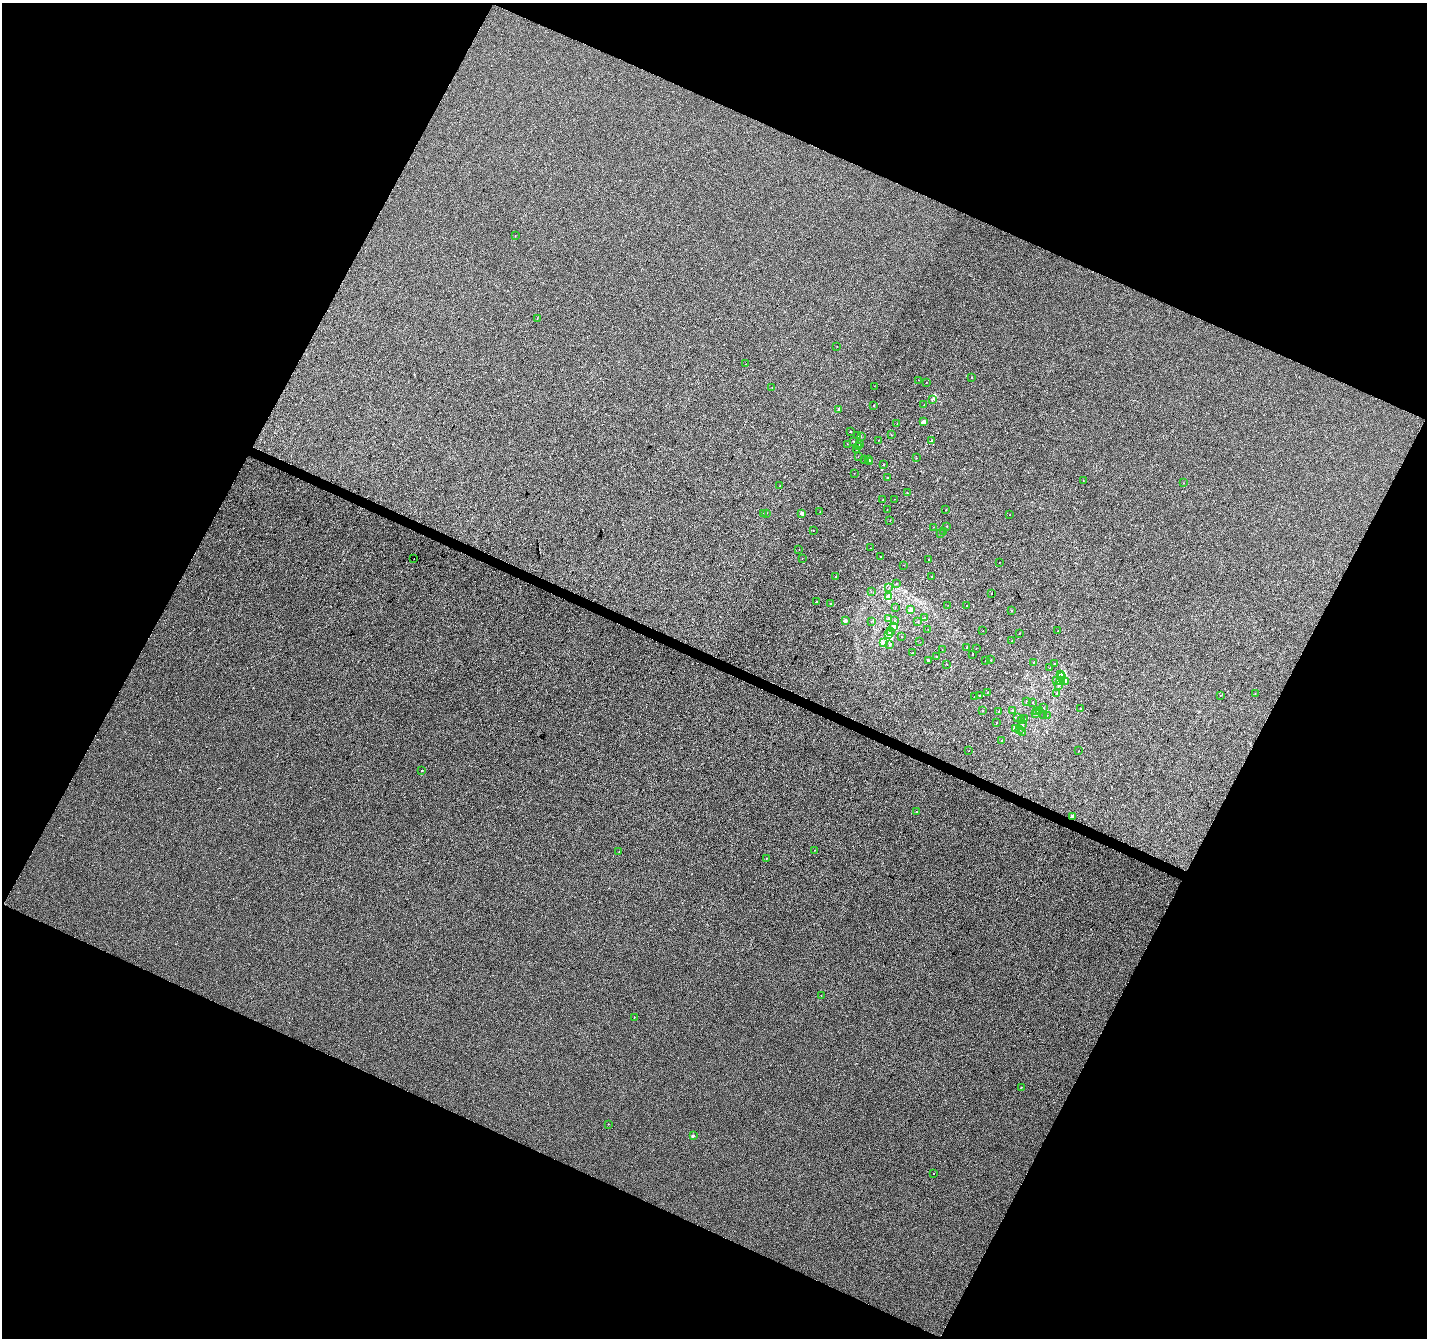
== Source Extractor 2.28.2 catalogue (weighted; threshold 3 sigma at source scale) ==
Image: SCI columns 1-5700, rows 204-5546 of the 5709 x 5816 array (HDU 1 of 3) = the unmasked area's bounding box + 8 px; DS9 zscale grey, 4 x 4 block average (1 PNG px = mean of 4 x 4 image px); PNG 1429 x 1340 px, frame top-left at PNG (2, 3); each listed source drawn as its Kron ellipse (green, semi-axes under 4 px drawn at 4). Shown black and unused: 45% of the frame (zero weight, under 3 of 4 exposures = <1% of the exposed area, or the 3 px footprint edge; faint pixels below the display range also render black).
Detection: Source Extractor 2.28.2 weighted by HDU 2 'WHT'. Background 7.35e-04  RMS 0.0034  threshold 0.0153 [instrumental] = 3 sigma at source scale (4.5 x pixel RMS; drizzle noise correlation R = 1.50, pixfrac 1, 0.0396/0.0396 arcsec/px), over >= 5 px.
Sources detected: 159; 1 inside a brighter object's white glare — neither listed nor drawn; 4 coinciding with a brighter row at this scale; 1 inside a brighter listed object's ellipse — not listed separately; the other 153 listed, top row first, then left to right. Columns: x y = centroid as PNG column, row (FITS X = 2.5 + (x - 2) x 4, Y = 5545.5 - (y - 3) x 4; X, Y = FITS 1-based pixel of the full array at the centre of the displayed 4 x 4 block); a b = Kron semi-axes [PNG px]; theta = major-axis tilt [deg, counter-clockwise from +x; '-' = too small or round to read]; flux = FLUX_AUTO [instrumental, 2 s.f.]
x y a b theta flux
515 236 2 2 - 0.92
537 318 2 2 - 0.38
837 346 2 2 - 0.27
745 364 2 2 - 0.3
972 378 2 2 - 0.66
918 380 2 2 - 0.39
926 382 2 2 - 0.61
874 386 2 2 - 0.36
772 388 2 2 - 0.64
933 399 2 2 - 1.1
924 405 2 2 - 0.63
874 406 2 2 - 1.6
839 409 2 2 - 6.4
923 422 2 2 - 20
897 423 2 2 - 0.32
850 432 2 2 - 2.1
891 435 2 2 - 0.92
858 436 2 2 - 1.8
861 436 2 2 - 0.57
879 440 2 2 - 0.38
932 440 2 2 - 1.1
853 441 2 2 - 0.73
847 444 2 2 - 0.42
860 444 2 2 - 1.7
859 447 2 2 - 0.49
856 449 2 2 - 0.35
858 456 2 2 - 0.47
916 458 2 2 - 0.38
864 459 2 2 - 0.52
868 460 2 2 - 1.9
870 461 2 2 - 3.5
884 464 2 2 - 1.4
854 473 2 2 - 0.46
887 477 2 2 - 2
1083 481 2 2 - 0.42
1183 483 2 2 - 0.65
780 486 2 2 - 0.67
907 493 2 2 - 0.92
895 499 2 2 - 0.28
883 500 2 2 - 0.72
887 509 2 2 - 0.46
946 510 2 2 - 0.88
820 512 2 2 - 0.52
763 513 2 2 - 0.4
766 513 2 2 - 0.31
802 513 2 2 - 16
1010 515 2 2 - 0.32
890 520 2 2 - 0.54
947 526 2 2 - 0.74
934 527 2 2 - 0.52
813 531 2 2 - 0.57
944 531 2 2 - 0.62
940 534 2 2 - 0.85
870 548 2 2 - 0.53
799 549 2 2 - 0.44
880 557 2 2 - 0.69
414 558 2 2 - 0.39
802 558 2 2 - 0.36
929 560 2 2 - 2.8
999 562 2 2 - 0.41
904 565 2 2 - 0.73
836 576 2 2 - 0.87
932 576 2 2 - 0.55
896 583 2 2 - 0.47
889 587 2 2 - 0.41
871 592 2 2 - 0.32
992 593 2 2 - 1
889 597 2 2 - 51
817 601 2 2 - 1.1
831 603 2 2 - 1
948 605 2 2 - 0.26
967 606 2 2 - 0.61
895 608 2 2 - 0.33
911 610 2 2 - 25
1012 611 2 2 - 1.1
924 617 2 2 - 0.4
889 619 2 2 - 4.2
845 621 2 2 - 13
871 621 2 2 - 0.4
894 621 2 2 - 0.85
918 622 2 2 - 0.54
894 626 2 2 - 15
928 629 2 2 - 0.35
890 631 2 2 - 0.81
983 631 2 2 - 0.42
1058 631 2 2 - 0.99
1019 633 2 2 - 0.39
889 634 3 2 - 3.9
901 636 2 2 - 0.58
1012 641 2 2 - 0.34
920 642 2 2 - 0.27
883 643 2 2 - 1.4
890 644 2 2 - 1.1
966 648 2 2 - 0.79
976 648 2 2 - 0.38
942 650 2 2 - 0.38
913 652 2 2 - 1.4
973 654 2 2 - 0.58
936 657 2 2 - 0.49
928 660 2 2 - 3.4
986 660 2 2 - 2.5
991 660 2 2 - 1.2
1034 662 2 2 - 2
947 664 2 2 - 0.61
1055 664 2 2 - 0.99
1050 668 2 2 - 0.65
1061 674 3 2 - 2.3
1061 677 3 2 - 2.8
1056 680 2 2 - 0.81
1061 681 3 2 - 1.6
1065 681 2 2 - 0.69
1058 686 2 2 - 0.66
988 692 2 2 - 0.47
1057 693 2 2 - 0.81
1255 694 2 2 - 0.46
1220 695 2 2 - 0.38
974 696 2 2 - 0.4
979 696 2 2 - 1.9
1026 702 2 2 - 0.59
1032 703 2 2 - 0.73
1044 708 2 2 - 0.51
1081 708 2 2 - 2.7
1013 710 2 2 - 0.93
1039 710 2 2 - 2.4
983 711 2 2 - 0.52
999 711 2 2 - 2.5
1036 711 2 2 - 3
1036 714 2 2 - 0.86
1044 715 2 2 - 0.34
1047 716 2 2 - 0.52
1017 718 2 2 - 0.76
1024 719 2 2 - 0.37
1021 720 2 2 - 0.56
997 723 2 2 - 0.56
1022 725 2 2 - 1.2
1015 728 2 2 - 0.86
1019 730 2 2 - 0.43
1023 732 2 2 - 0.4
1002 740 2 2 - 0.45
969 751 2 2 - 0.35
1078 751 2 2 - 0.62
422 770 2 2 - 1.7
916 812 2 2 - 1.1
1072 816 2 2 - 9.2
814 850 2 2 - 0.48
619 852 2 2 - 0.35
766 858 2 2 - 0.57
821 996 2 2 - 0.32
634 1017 2 2 - 0.43
1021 1087 2 2 - 0.46
608 1124 2 2 - 0.71
693 1136 2 2 - 8.1
934 1174 2 2 - 0.73
Diffuse or blended objects may show on this block-average render without a row.